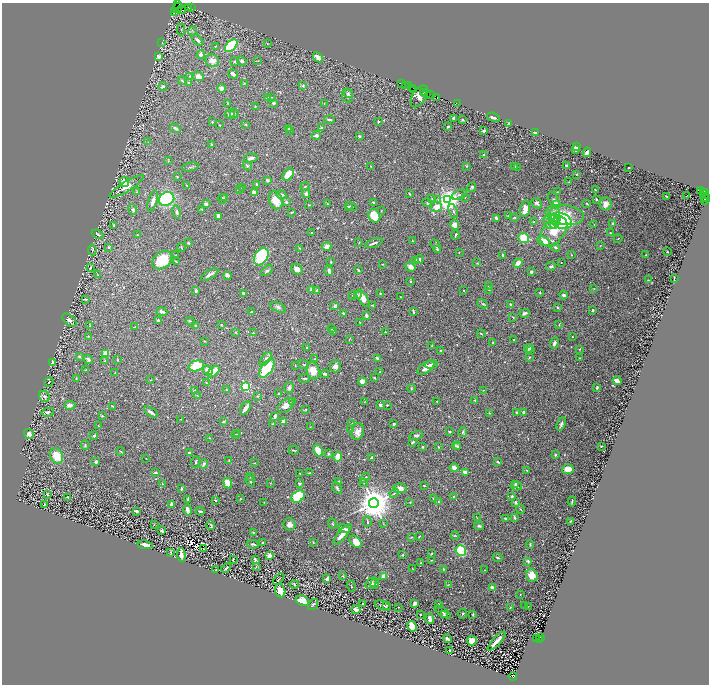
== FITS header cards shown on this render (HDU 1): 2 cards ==
NAXIS1  =                 1414
NAXIS2  =                 1364

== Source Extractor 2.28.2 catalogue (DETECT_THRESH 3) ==
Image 1414 x 1364 px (HDU 1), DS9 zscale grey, zoomed out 1/2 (1 PNG px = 2 x 2 image px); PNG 711 x 686 px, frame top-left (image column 2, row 1363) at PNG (2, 3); each listed source drawn as its Kron ellipse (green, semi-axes under 4 px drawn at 4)
Background 1.89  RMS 0.021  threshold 0.0643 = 3 sigma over >= 5 px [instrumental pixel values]
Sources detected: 675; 55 cannot appear on this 1/2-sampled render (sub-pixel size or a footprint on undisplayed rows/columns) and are neither listed nor drawn; of the other 620, the 500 brightest by FLUX_AUTO listed and drawn (120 fainter detections omitted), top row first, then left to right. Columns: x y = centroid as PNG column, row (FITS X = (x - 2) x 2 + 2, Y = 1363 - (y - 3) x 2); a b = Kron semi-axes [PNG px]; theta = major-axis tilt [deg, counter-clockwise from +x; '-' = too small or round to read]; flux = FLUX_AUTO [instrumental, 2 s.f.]
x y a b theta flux
178 4 2 1 - 220
188 7 2 1 - 69
178 8 6 3 49 1500
191 8 2 1 - 54
181 10 4 2 - 670
174 11 3 2 - 380
181 30 6 3 90 4.5
192 31 4 4 - 6.1
197 40 7 3 -46 12
162 43 4 2 - 2.8
267 43 3 2 - 2.6
215 46 3 2 - 2
231 46 8 4 48 190
201 54 4 4 - 11
158 56 3 3 - 18
318 57 6 3 -43 32
212 61 6 6 - 31
234 61 3 3 - 6.7
242 61 5 3 - 11
258 61 3 2 - 2.1
233 74 5 3 - 25
190 76 3 2 - 2.1
198 76 5 4 - 25
182 80 4 2 - 5.1
189 83 3 3 - 7.4
244 83 3 2 - 1.9
401 84 2 1 - 74
303 85 4 3 - 5.1
163 86 4 3 - 10
405 86 3 2 - 160
408 86 3 1 - 100
221 88 4 4 - 17
413 88 3 1 - 37
414 90 2 1 - 25
348 93 5 4 - 6.7
423 93 2 1 - 160
427 93 3 1 - 180
430 94 2 1 - 300
348 96 7 5 -83 14
419 96 12 6 57 31
271 97 3 2 - 2.1
437 97 3 1 - 280
267 98 4 3 - 8.9
228 103 2 2 - 3.9
273 103 3 2 - 9
324 103 3 2 - 2
457 103 2 1 - 22
255 107 2 2 - 2.9
230 114 5 3 - 13
234 114 5 3 - 5.5
493 117 7 3 -19 10
453 118 4 2 - 6.9
462 119 4 3 - 5.7
329 120 5 2 - 7.8
212 122 3 2 - 3.3
378 122 3 2 - 4.8
245 124 4 3 - 3.1
508 124 2 2 - 5.9
220 125 2 2 - 2.6
448 127 3 2 - 9.7
175 128 6 3 -32 7.9
289 128 4 3 - 3.6
321 128 3 3 - 7.5
289 131 3 2 - 3.5
484 131 2 2 - 14
535 133 3 2 - 11
316 135 4 3 - 11
359 136 3 3 - 4.2
148 142 2 2 - 2
211 144 3 2 - 3.7
576 147 3 2 - 36
576 150 4 2 - 15
587 152 5 3 - 20
484 154 2 2 - 4.5
251 158 7 3 12 15
168 161 4 2 - 2.1
247 166 5 4 - 5.6
371 166 2 2 - 1.9
466 166 3 3 - 3.2
566 166 2 2 - 7.2
190 167 8 3 10 6
515 167 3 2 - 3.7
517 167 3 2 - 1.9
628 168 2 2 - 4.6
577 174 2 1 - 2.1
288 175 7 4 48 93
177 177 2 2 - 2.4
267 180 3 3 - 8.8
124 182 5 5 - 51
569 182 3 2 - 2.2
257 184 3 3 - 4.1
187 185 3 2 - 2.3
126 186 20 5 32 33
305 187 4 2 - 3.6
472 187 5 4 - 7
243 188 3 2 - 3.6
239 190 4 2 - 2.8
595 190 3 2 - 5.3
700 190 3 2 - 170
137 192 3 3 - 3.4
557 192 3 2 - 2.3
703 192 3 2 - 250
254 193 2 2 - 79
706 193 3 1 - 240
281 194 5 3 - 12
306 194 4 4 - 12
410 194 4 2 - 4
459 195 8 2 24 6.5
704 195 4 3 - 1100
666 196 3 1 - 2.9
687 196 2 1 - 16
465 197 3 2 - 2.5
225 198 4 3 - 4.1
432 198 3 2 - 2.8
704 198 2 1 - 200
167 199 8 6 29 360
223 199 5 3 - 5.6
596 199 3 3 - 5.4
705 199 5 2 - 270
276 200 9 6 -70 64
438 200 4 4 - 6.5
448 200 4 4 - 4000
554 200 9 4 -59 11
153 201 11 4 74 21
286 202 4 3 - 7.2
373 202 3 2 - 6.9
427 202 5 3 - 5
537 203 6 4 -43 10
587 203 3 2 - 4.6
206 204 2 2 - 33
327 204 2 2 - 2.8
556 204 4 3 - 20
606 204 6 6 - 30
309 205 3 2 - 2.4
348 207 3 2 - 8.9
351 207 5 2 - 3.2
437 207 6 5 - 58
201 209 3 2 - 2.7
525 209 8 5 82 39
133 210 5 4 - 9.6
381 211 3 2 - 2.1
453 211 7 3 -67 6.8
176 212 7 4 -80 8.7
292 212 3 2 - 4.2
565 215 19 10 -8 120
218 216 3 2 - 18
374 216 7 5 -60 85
508 216 4 3 - 3.6
514 217 4 2 - 3.3
554 217 11 5 88 99
496 218 3 2 - 7.9
557 218 3 2 - 25
551 221 7 6 - 37
561 221 11 7 -24 240
533 222 4 3 - 4.3
613 223 2 2 - 20
114 225 3 3 - 6.3
455 225 5 4 - 31
594 225 2 2 - 2.6
554 231 17 10 51 110
312 233 2 2 - 5.6
611 233 3 2 - 3.4
98 234 6 2 -24 7.7
137 235 2 2 - 2.5
455 235 4 2 - 6.8
524 238 5 5 - 90
618 239 4 2 - 2.3
413 241 3 2 - 2.6
544 241 7 4 -28 75
188 243 3 2 - 5.1
359 243 3 2 - 3.1
374 243 9 2 21 14
436 246 7 3 -59 6.2
600 246 3 2 - 2.4
109 247 3 3 - 4.1
181 247 4 2 - 3
327 247 5 3 - 23
555 247 4 3 - 7.6
300 248 4 2 - 4
437 249 4 3 - 4.8
92 250 5 3 - 4.5
459 252 2 2 - 2.5
667 252 2 2 - 3.4
176 255 2 2 - 1.9
503 255 3 2 - 5.2
571 255 3 2 - 2.8
646 255 4 3 - 3
261 257 9 6 60 240
419 259 4 3 - 5.6
162 260 11 8 37 100
416 260 3 3 - 14
176 262 4 2 - 4.1
331 262 2 2 - 3
477 263 3 2 - 3
518 263 5 3 - 37
561 263 2 2 - 2.6
382 264 3 2 - 2.1
551 266 5 3 - 8.1
90 267 4 3 - 4.6
410 267 5 4 - 19
297 269 6 5 - 18
358 270 4 2 - 4.8
267 271 7 4 36 8.8
329 271 5 2 - 15
531 272 3 3 - 11
210 274 9 3 31 16
97 275 3 2 - 2.8
227 275 3 2 - 25
674 278 4 1 - 2.8
648 280 2 2 - 2.1
410 281 3 2 - 3.6
488 286 2 2 - 2.3
311 289 3 3 - 7
594 289 3 2 - 1.9
489 290 3 2 - 1.9
196 291 3 2 - 9.2
317 291 4 3 - 8.1
464 291 3 2 - 2.6
244 293 3 2 - 14
380 293 2 2 - 2.6
540 293 3 2 - 3.2
353 295 3 2 - 4.5
357 295 4 3 - 5.4
564 295 4 3 - 7.7
401 297 2 2 - 2.1
363 298 10 4 -57 36
86 299 3 2 - 3.9
483 304 5 3 - 5.5
510 304 3 2 - 4.5
372 305 3 2 - 2.6
335 306 2 2 - 44
278 307 9 4 -24 12
557 307 3 2 - 5
592 310 3 2 - 5.2
413 311 4 2 - 6.4
162 312 5 3 - 14
251 312 2 2 - 3.4
344 313 4 3 - 8.7
524 313 5 3 - 10
366 315 3 3 - 13
513 317 4 2 - 3.6
69 320 8 5 -43 13
158 320 3 2 - 5.4
190 321 5 2 - 4.8
360 322 3 2 - 3.2
221 324 2 2 - 3.9
90 325 3 2 - 2.8
195 325 3 3 - 4.3
559 325 3 2 - 2.4
135 327 4 2 - 3.7
331 329 2 2 - 1.9
333 331 3 2 - 6.7
236 332 4 3 - 3.2
385 332 2 2 - 3.3
253 333 3 3 - 3.6
481 333 4 2 - 2.7
88 336 3 2 - 2
572 337 2 2 - 3.1
349 339 3 2 - 2
514 340 3 2 - 4.6
205 341 3 2 - 1.9
493 342 3 2 - 3.9
554 343 6 3 70 14
432 345 2 2 - 2.6
306 348 4 3 - 3.8
528 348 5 3 - 22
580 349 3 2 - 2.2
441 350 3 3 - 4.7
530 350 2 2 - 2.6
106 353 4 3 - 72
79 356 3 2 - 6.9
529 357 3 2 - 5.2
579 358 2 2 - 1.9
266 359 8 4 53 15
315 359 3 2 - 4.2
377 359 4 3 - 9.9
88 360 5 3 - 14
117 360 3 2 - 2.6
105 361 3 2 - 3
53 363 4 3 - 28
303 364 5 3 - 3.8
431 364 6 4 3 8.5
295 365 2 1 - 2.6
196 366 8 5 14 160
335 366 6 5 - 16
267 368 11 5 56 220
426 368 10 5 35 32
86 370 2 2 - 2.2
208 370 5 3 - 27
313 371 9 6 -77 46
115 372 3 2 - 2.1
213 372 7 4 42 69
380 372 2 2 - 12
325 374 4 2 - 9
304 378 5 3 - 4.9
374 378 4 2 - 3.7
76 379 4 2 - 3.1
150 380 3 2 - 2.3
362 381 4 4 - 23
617 381 5 3 - 24
49 382 5 3 - 3.6
207 383 3 2 - 2.5
245 386 3 3 - 460
597 387 3 2 - 6.8
289 388 5 5 - 9.8
411 388 4 3 - 3.3
227 390 3 2 - 3.1
484 390 3 2 - 2.8
194 391 3 3 - 7.6
279 394 2 2 - 28
44 396 6 5 - 9.7
197 396 4 2 - 2.8
258 396 3 2 - 2.9
475 400 2 2 - 9.3
292 401 3 2 - 3.4
437 401 2 2 - 2.4
365 402 3 2 - 1.9
70 405 5 4 - 22
286 405 9 6 43 31
381 405 3 3 - 10
387 405 2 2 - 9.6
113 406 3 2 - 4
245 408 7 2 57 19
305 410 2 2 - 10
48 412 6 3 13 9.2
151 412 8 3 -32 12
524 412 3 3 - 13
490 413 2 2 - 2.1
517 413 3 3 - 5.9
102 416 3 3 - 3.7
275 416 3 2 - 18
180 419 2 2 - 2.3
224 421 4 2 - 6.6
283 422 3 3 - 21
352 423 2 2 - 2.4
273 424 2 2 - 6.6
394 424 3 2 - 6.5
561 424 7 3 67 9.6
98 426 3 2 - 2.2
310 427 2 2 - 2.2
351 429 2 2 - 3.6
449 431 3 2 - 4
358 432 8 6 77 29
463 432 5 3 - 5.7
29 434 5 4 - 16
237 434 2 2 - 2.2
235 435 3 2 - 4.6
94 436 4 3 - 5.4
416 436 7 3 11 8.2
209 438 3 2 - 2.2
413 442 3 2 - 6.8
85 445 4 3 - 4.7
456 446 4 4 - 6
458 446 3 3 - 3.4
601 446 3 2 - 5.2
423 447 3 2 - 3.9
438 447 3 2 - 3.2
294 450 5 2 - 4.7
318 450 6 4 -64 56
121 451 4 2 - 2.9
189 453 3 2 - 9.9
329 454 3 3 - 5.8
555 455 3 3 - 5
57 456 8 6 -67 80
338 457 4 3 - 79
371 457 4 3 - 4.6
146 458 2 1 - 2.7
229 460 3 2 - 2.2
96 462 3 3 - 6.4
195 462 5 3 - 7.6
498 462 3 2 - 6.3
255 463 3 2 - 3.2
204 464 5 3 - 11
454 468 4 4 - 25
568 469 6 5 - 31
526 470 3 2 - 2.9
465 472 4 2 - 22
156 473 4 2 - 4.1
300 473 2 2 - 4.9
310 473 4 2 - 2.8
250 477 3 2 - 7.3
365 478 5 3 - 9.4
250 481 6 3 -69 5.2
339 481 3 2 - 3.8
228 483 5 4 - 49
270 483 3 3 - 2.6
299 483 4 2 - 4.4
364 483 4 2 - 3
162 484 2 2 - 3
515 484 4 3 - 7.1
424 486 3 2 - 2.9
516 486 6 4 -11 12
337 488 6 3 -59 6.4
400 488 7 5 -4 30
181 489 3 2 - 5.7
394 493 5 3 - 4.3
48 495 3 2 - 3.5
298 496 7 5 36 170
454 496 3 2 - 4.2
512 496 3 2 - 6.7
67 497 2 2 - 3.5
188 499 3 2 - 7.2
240 499 3 3 - 3.4
434 499 3 3 - 3.5
215 500 3 2 - 5
264 502 2 2 - 2
410 502 3 2 - 2.1
439 502 3 2 - 3.1
516 502 4 3 - 8
572 502 5 2 - 3.6
374 503 5 5 - 11000
172 504 3 3 - 18
44 505 3 3 - 4.6
521 509 4 1 - 2.5
187 510 6 2 -77 35
136 511 3 3 - 13
200 511 4 2 - 6.5
514 517 4 3 - 6.5
477 518 3 2 - 2.3
505 518 3 2 - 5.1
570 521 3 2 - 3.4
367 522 5 2 - 6.1
332 523 5 3 - 3.6
154 524 4 2 - 2
289 524 6 6 - 20
384 524 4 3 - 3.4
211 525 5 3 - 5.1
479 526 5 3 - 7.6
343 528 6 3 -20 14
162 531 3 2 - 7.4
253 532 4 3 - 3.3
342 535 13 3 49 43
455 536 4 2 - 2.8
411 537 4 3 - 3.1
419 537 3 2 - 3.9
313 542 3 2 - 2.3
356 542 7 5 -44 47
262 543 3 2 - 5.3
253 544 6 3 -9 8.3
145 545 7 3 -9 19
530 545 4 3 - 4.3
204 549 2 1 - 2.6
461 550 5 5 - 140
171 553 3 2 - 3.7
432 554 4 2 - 3
181 555 6 2 -86 26
403 555 3 2 - 4
269 556 3 2 - 72
498 558 5 2 - 7.7
233 560 3 2 - 5.3
255 560 3 3 - 5.6
431 560 3 2 - 2.4
528 561 4 3 - 9.8
420 563 2 2 - 3.1
256 566 3 2 - 3.1
226 568 5 2 - 8.4
413 569 3 1 - 2.3
443 569 3 3 - 3.9
216 570 2 2 - 2
485 570 3 2 - 2.4
532 575 6 5 - 52
342 576 3 3 - 3.6
384 576 3 3 - 42
279 579 7 2 48 6
327 579 4 3 - 12
371 583 7 4 42 17
375 584 5 4 - 7.1
294 585 4 3 - 5
448 585 4 2 - 2.5
351 586 6 2 -71 2.7
493 588 3 2 - 42
280 591 7 5 -69 37
520 594 2 2 - 3.5
302 601 7 5 -22 52
415 603 4 3 - 13
362 604 2 2 - 3.2
438 604 2 2 - 7.4
313 605 6 3 52 3.8
383 605 8 2 -21 11
387 605 3 2 - 2.5
525 606 4 2 - 6
528 606 3 2 - 2.2
398 607 2 2 - 2.7
510 608 3 2 - 2.6
356 610 4 4 - 16
443 612 9 3 -35 7.8
463 614 5 4 - 4.6
473 614 3 2 - 5.4
420 615 2 1 - 2.1
444 615 3 3 - 4
430 619 5 2 - 26
412 626 6 4 -60 91
540 637 2 1 - 130
448 639 4 2 - 11
536 639 2 1 - 100
539 640 3 2 - 830
472 641 5 4 - 76
496 641 12 2 47 28
450 650 2 2 - 4.9
513 676 4 3 - 1200
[120 fainter detections neither listed nor drawn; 55 sub-pixel or undisplayed-footprint detections neither listed nor drawn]